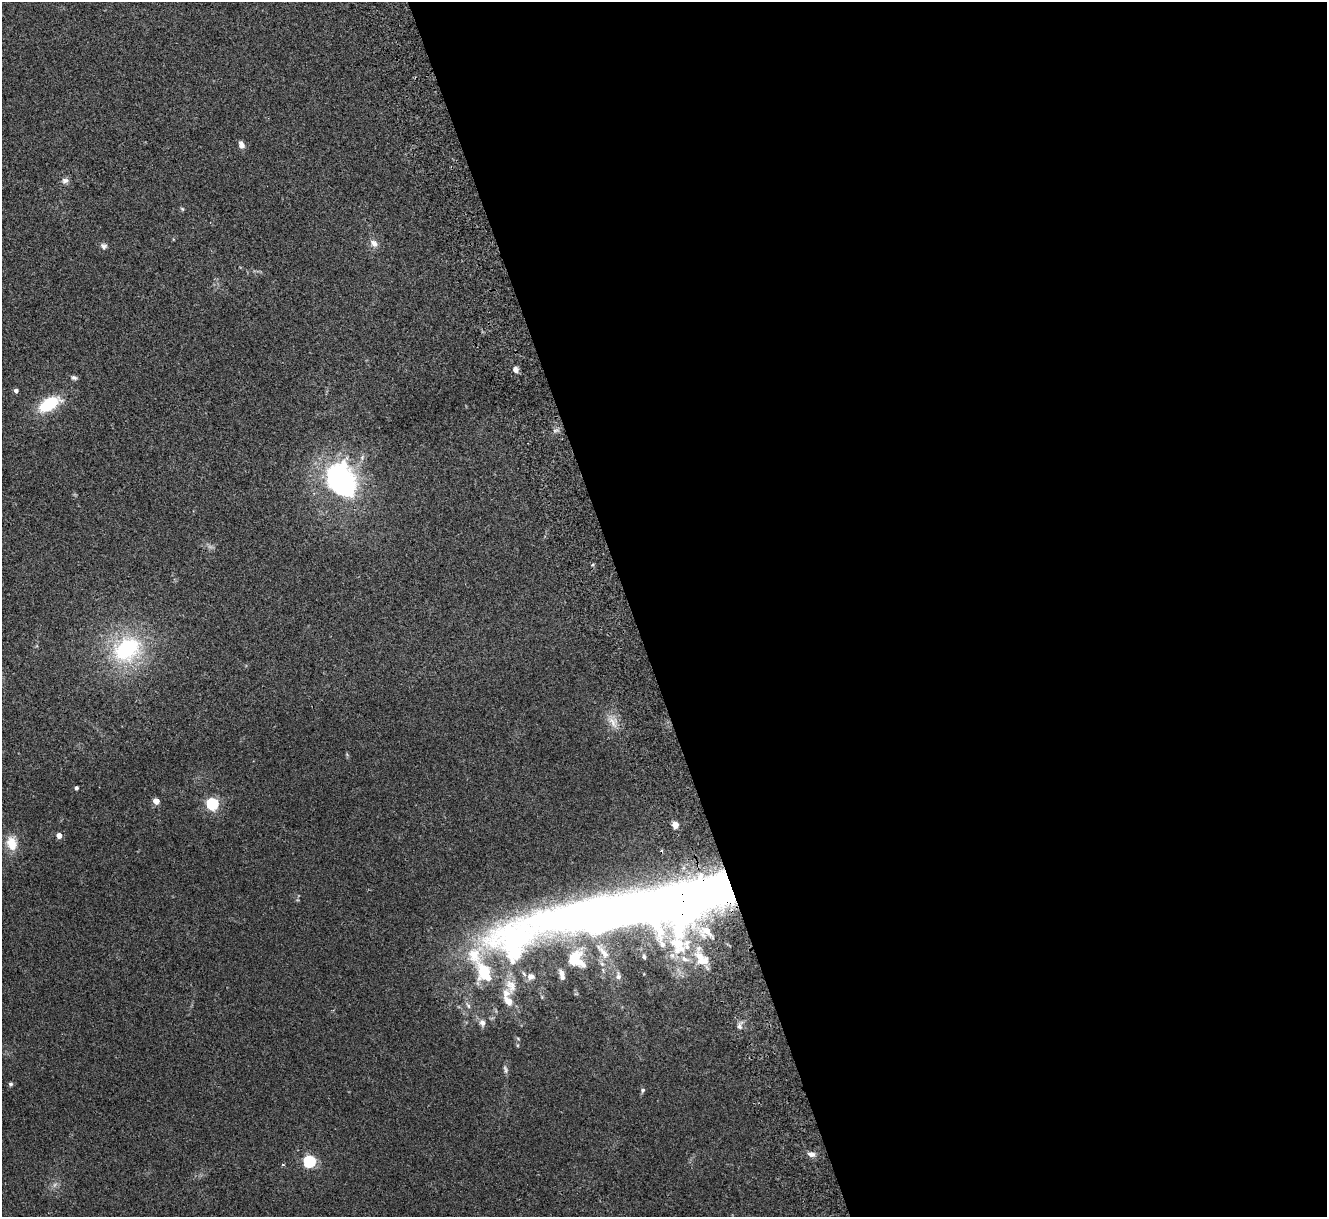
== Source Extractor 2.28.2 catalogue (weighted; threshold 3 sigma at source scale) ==
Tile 8 of 4 x 4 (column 4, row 2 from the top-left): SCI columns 4032-5356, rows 2600-3814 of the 5411 x 5322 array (HDU 1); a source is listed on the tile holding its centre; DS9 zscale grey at full resolution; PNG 1329 x 1219 px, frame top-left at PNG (2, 2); no overlay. Shown black and unused: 53% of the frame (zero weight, under 2 of 3 exposures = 3% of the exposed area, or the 3 px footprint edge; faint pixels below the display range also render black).
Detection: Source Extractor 2.28.2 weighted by HDU 2 'WHT'; one run over the whole footprint, this tile lists its part. Background 0.072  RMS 0.0085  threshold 0.0381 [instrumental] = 3 sigma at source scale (4.5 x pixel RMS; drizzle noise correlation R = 1.50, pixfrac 1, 0.05/0.05 arcsec/px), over >= 5 px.
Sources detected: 44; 7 inside a brighter listed object's ellipse — not listed separately; the other 37 listed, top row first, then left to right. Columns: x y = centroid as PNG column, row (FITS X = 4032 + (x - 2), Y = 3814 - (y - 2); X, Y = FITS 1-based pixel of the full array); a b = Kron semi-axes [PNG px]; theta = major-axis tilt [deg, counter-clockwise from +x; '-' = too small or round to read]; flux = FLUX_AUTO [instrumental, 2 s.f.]
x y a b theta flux
241 145 10 7 -59 3.2
65 181 9 7 1 2.8
182 209 7 3 -53 0.9
374 243 10 8 -43 4.6
104 246 9 7 -21 2.4
515 370 6 5 - 4.5
74 378 8 5 -23 2
16 390 4 4 - 3
49 404 22 12 30 33
340 479 37 27 -59 150
127 649 32 24 34 79
612 722 13 5 -63 5.3
76 788 4 3 - 2.1
156 801 4 4 - 13
212 804 5 5 - 110
675 824 5 4 - 17
59 835 4 4 - 7.3
12 843 17 12 -72 12
663 903 160 29 11 2000
706 931 22 12 -33 16
514 943 71 51 87 170
604 953 26 9 -53 13
672 955 9 7 -75 3.5
644 957 7 5 -86 1.8
576 959 27 21 -42 28
702 959 26 14 -41 18
562 975 13 5 -78 4
618 976 9 7 -85 2.8
468 1006 8 5 -62 2.1
482 1023 10 8 -74 3.6
739 1026 8 6 -68 2.8
505 1069 12 5 -75 2.1
11 1084 4 4 - 1.7
643 1090 6 5 - 1.6
811 1154 9 7 -11 3.7
309 1161 5 5 - 100
283 1164 4 3 - 0.85
Overlapping masked pixels (flux is a lower limit): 1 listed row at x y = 663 903